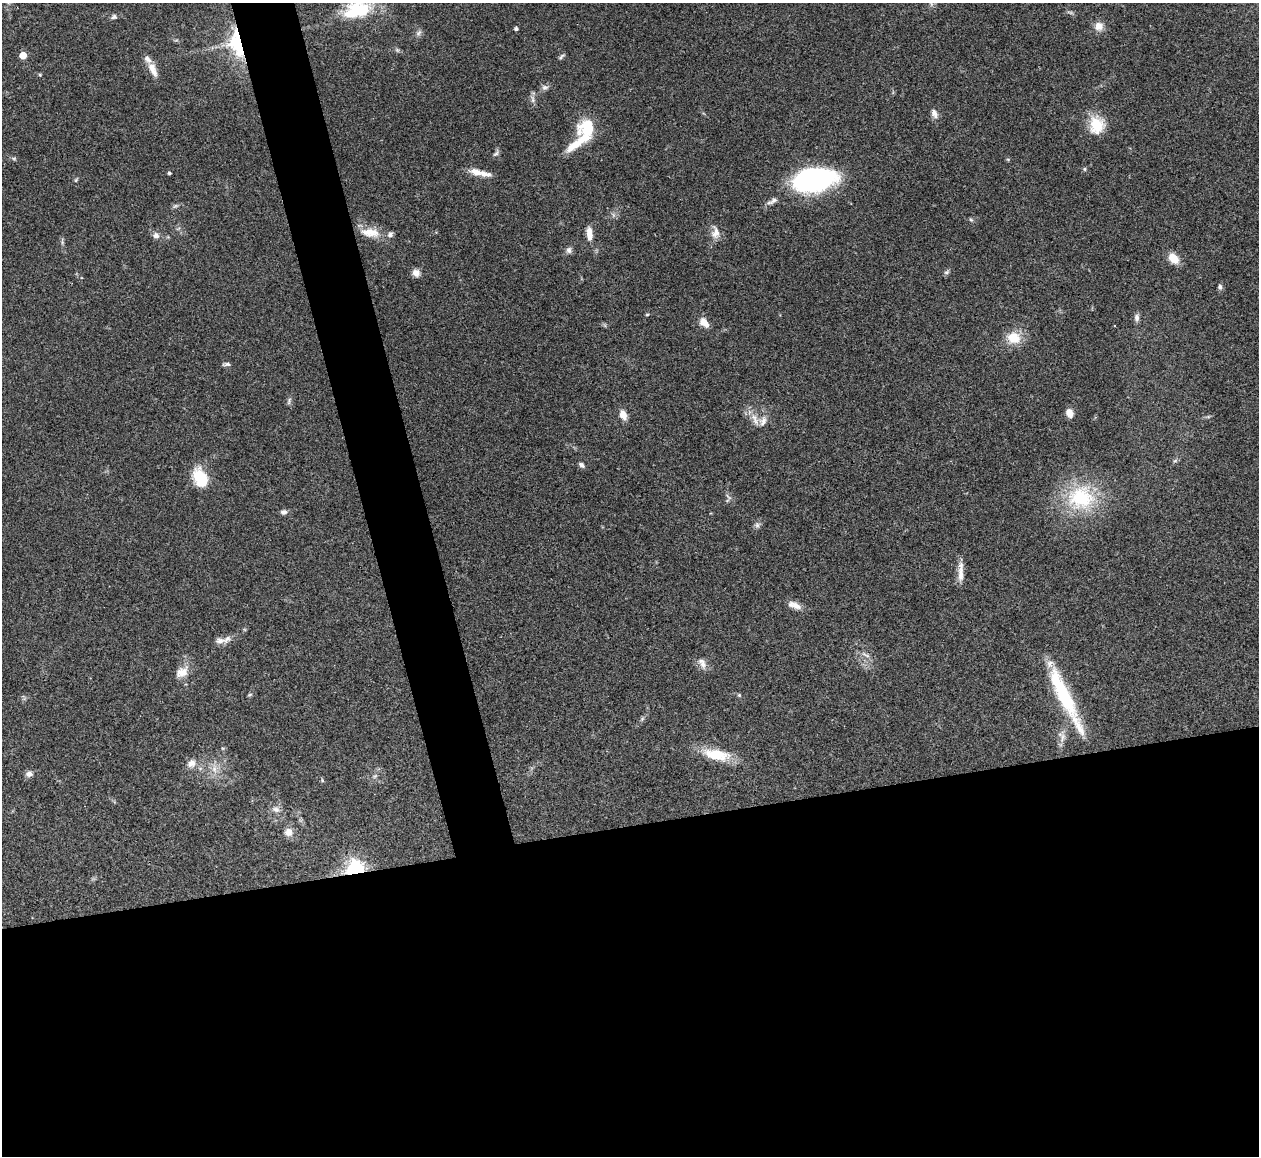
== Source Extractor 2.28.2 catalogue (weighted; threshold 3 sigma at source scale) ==
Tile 15 of 4 x 4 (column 3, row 4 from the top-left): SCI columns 2519-3775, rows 259-1412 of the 5033 x 5015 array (HDU 1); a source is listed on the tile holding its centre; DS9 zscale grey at full resolution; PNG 1261 x 1158 px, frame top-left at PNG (2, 3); no overlay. Shown black and unused: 32% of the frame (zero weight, under 3 of 4 exposures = <1% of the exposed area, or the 3 px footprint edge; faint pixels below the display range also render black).
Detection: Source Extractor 2.28.2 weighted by HDU 2 'WHT'; one run over the whole footprint, this tile lists its part. Background 0.0492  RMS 0.0049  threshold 0.0219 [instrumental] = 3 sigma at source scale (4.5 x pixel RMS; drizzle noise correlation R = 1.50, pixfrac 1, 0.05/0.05 arcsec/px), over >= 5 px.
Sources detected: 80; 1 inside a brighter object's white glare — not listed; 7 inside a brighter listed object's ellipse — not listed separately; the other 72 listed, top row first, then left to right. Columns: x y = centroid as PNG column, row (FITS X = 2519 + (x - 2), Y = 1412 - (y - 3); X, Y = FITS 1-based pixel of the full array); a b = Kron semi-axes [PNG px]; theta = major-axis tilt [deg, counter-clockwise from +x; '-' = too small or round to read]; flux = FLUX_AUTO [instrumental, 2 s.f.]
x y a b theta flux
362 10 35 21 -21 24
1070 12 9 3 -13 0.85
114 17 7 6 - 1.2
1099 26 11 10 - 4.1
516 29 4 4 - 1.2
418 33 10 6 59 1.5
236 44 35 17 -75 28
23 55 5 5 - 9
561 57 10 3 39 0.88
152 68 17 10 -69 5.2
40 75 4 4 - 0.51
545 87 9 7 -7 1.6
533 99 11 5 -80 1.7
934 113 12 7 -64 2.6
1097 125 21 18 -86 13
588 129 20 20 - 19
574 146 26 10 33 8.5
496 153 10 6 55 1.3
14 158 6 4 0 0.73
1085 169 6 4 90 0.6
476 172 17 9 -12 4.7
169 173 3 3 - 0.84
76 180 7 3 54 0.63
814 180 37 18 10 110
773 200 15 6 35 2.2
175 206 8 4 44 0.92
971 220 6 4 -19 0.7
370 232 26 12 -7 9
715 233 18 11 87 4.3
589 234 16 7 -84 4.9
156 235 8 7 - 2.2
569 250 9 7 -89 1.6
1174 258 13 9 -48 6.4
946 272 8 5 27 0.98
416 273 9 8 - 3
1220 287 7 6 - 1.2
647 315 5 3 - 0.45
1137 317 9 6 85 1.9
704 322 11 7 -47 5.3
1014 338 17 14 -9 9.6
226 364 10 4 3 1.1
289 401 11 4 71 1
1070 413 9 7 -70 3.7
623 415 9 6 -66 5
754 417 14 8 -42 4.5
1175 461 7 4 19 0.79
581 465 7 5 -37 1.3
200 478 22 14 -65 16
728 497 12 3 -45 0.99
1081 498 39 34 -2 35
284 512 8 6 6 1.6
757 525 8 6 -89 1.4
961 572 29 6 89 4.6
796 606 18 8 -32 3.7
220 641 13 8 4 2.7
866 655 16 4 -25 1.8
703 664 12 9 -75 3
182 672 18 12 32 5.9
1063 693 63 13 -64 39
250 694 6 4 20 0.66
739 695 5 4 - 0.63
642 719 6 5 - 0.83
1062 738 16 6 75 3
717 755 34 13 -11 16
191 763 12 10 43 3.4
214 769 10 7 -76 3.2
29 774 10 7 15 2
375 776 6 5 - 0.89
322 780 6 4 -51 0.57
276 809 11 7 -18 2.5
288 832 10 10 - 3.7
355 870 6 6 - 220
Overlapping masked pixels (flux is a lower limit): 2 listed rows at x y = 236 44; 355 870
Isophote crosses this tile's border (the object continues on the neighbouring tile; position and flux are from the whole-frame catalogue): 1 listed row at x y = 362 10